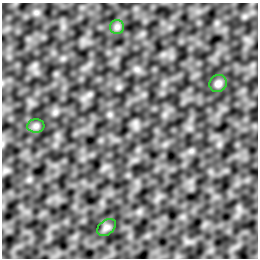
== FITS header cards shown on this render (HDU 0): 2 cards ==
NAXIS1  =                  256 /
NAXIS2  =                  256 /

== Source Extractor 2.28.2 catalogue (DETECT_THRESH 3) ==
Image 256 x 256 px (HDU 0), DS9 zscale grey, 1 PNG px = 1 image px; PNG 260 x 260 px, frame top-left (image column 1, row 256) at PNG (2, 3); each listed source drawn as its Kron ellipse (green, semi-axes under 4 px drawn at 4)
Background -6.54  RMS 76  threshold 229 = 3 sigma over >= 5 px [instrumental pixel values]
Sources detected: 4; all 4 listed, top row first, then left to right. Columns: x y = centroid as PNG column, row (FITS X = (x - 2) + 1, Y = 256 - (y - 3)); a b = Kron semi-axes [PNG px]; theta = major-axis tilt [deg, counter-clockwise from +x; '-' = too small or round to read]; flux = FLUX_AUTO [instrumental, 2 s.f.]
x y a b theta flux
117 27 7 7 - 14000
218 83 9 8 - 21000
36 126 8 7 - 15000
106 227 10 7 39 17000